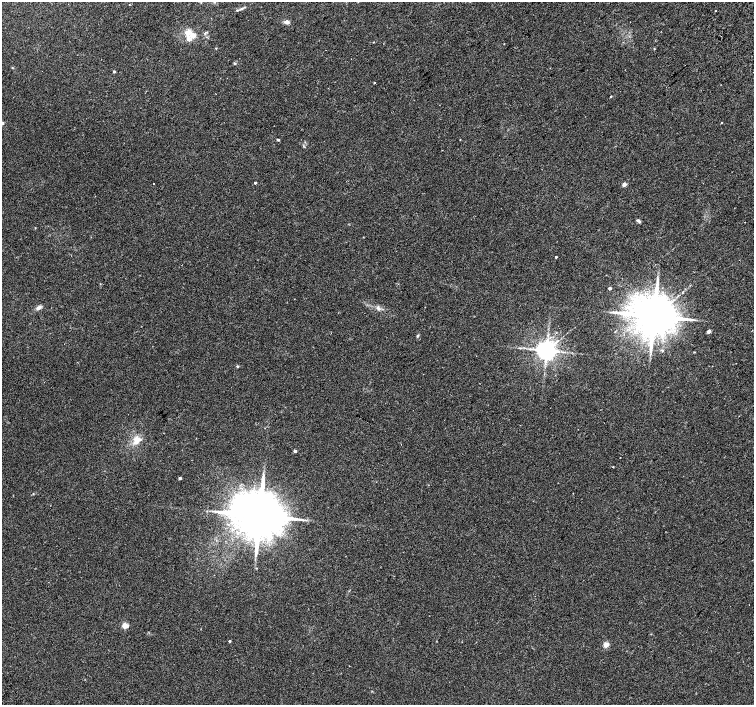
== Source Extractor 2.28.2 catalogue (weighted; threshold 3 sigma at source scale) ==
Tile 10 of 4 x 4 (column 2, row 3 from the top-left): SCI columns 1555-3057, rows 1658-3062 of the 6109 x 6061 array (HDU 1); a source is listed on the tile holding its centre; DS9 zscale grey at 2 x 2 block average (1 PNG px = mean of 2 x 2 image px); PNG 756 x 707 px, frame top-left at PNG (2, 2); no overlay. Shown black and unused: <1% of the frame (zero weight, under 2 of 3 exposures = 3% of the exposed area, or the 3 px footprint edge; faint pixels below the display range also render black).
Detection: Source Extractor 2.28.2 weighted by HDU 2 'WHT'; one run over the whole footprint, this tile lists its part. Background 0.1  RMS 0.0088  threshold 0.0396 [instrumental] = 3 sigma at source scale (4.5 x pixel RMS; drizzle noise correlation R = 1.50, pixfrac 1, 0.0396/0.0396 arcsec/px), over >= 5 px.
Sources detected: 39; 1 cosmic-ray / hot-pixel residue — not listed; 2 inside a brighter listed object's ellipse — not listed separately; the other 36 listed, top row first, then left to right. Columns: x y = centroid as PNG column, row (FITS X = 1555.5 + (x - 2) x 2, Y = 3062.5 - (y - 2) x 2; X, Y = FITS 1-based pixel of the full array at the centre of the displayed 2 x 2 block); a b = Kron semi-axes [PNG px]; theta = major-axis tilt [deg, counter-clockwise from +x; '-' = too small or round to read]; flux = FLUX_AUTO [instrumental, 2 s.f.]
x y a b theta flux
241 9 4 3 - 3.2
237 10 4 3 - 1.8
716 11 2 2 - 0.86
286 22 7 5 -8 6.6
188 32 10 8 15 15
216 48 3 2 - 1.1
12 68 3 2 - 1.1
114 72 2 2 - 3
374 83 2 2 - 1.5
611 96 2 2 - 1.7
722 123 2 2 - 2.8
278 140 4 3 - 1.8
255 183 2 2 - 3.4
153 184 2 2 - 0.83
624 184 2 2 - 18
638 220 6 3 -25 4
556 257 2 2 - 2.4
610 288 2 2 - 7.8
39 307 8 4 36 6.4
378 308 8 4 -70 5.4
654 316 10 9 - 9600
709 331 2 2 - 16
418 336 3 3 - 2.2
546 350 5 5 - 1900
662 350 4 2 - 1.8
694 352 2 2 - 1.6
237 366 4 3 - 1.9
137 439 12 9 61 19
295 451 2 2 - 6
620 457 2 2 - 0.7
613 467 2 2 - 1.3
180 478 2 2 - 6.5
259 515 12 11 - 13000
125 625 3 3 - 45
229 641 2 2 - 2.7
606 644 3 3 - 41
Diffuse or blended objects may show on this block-average render without a row.